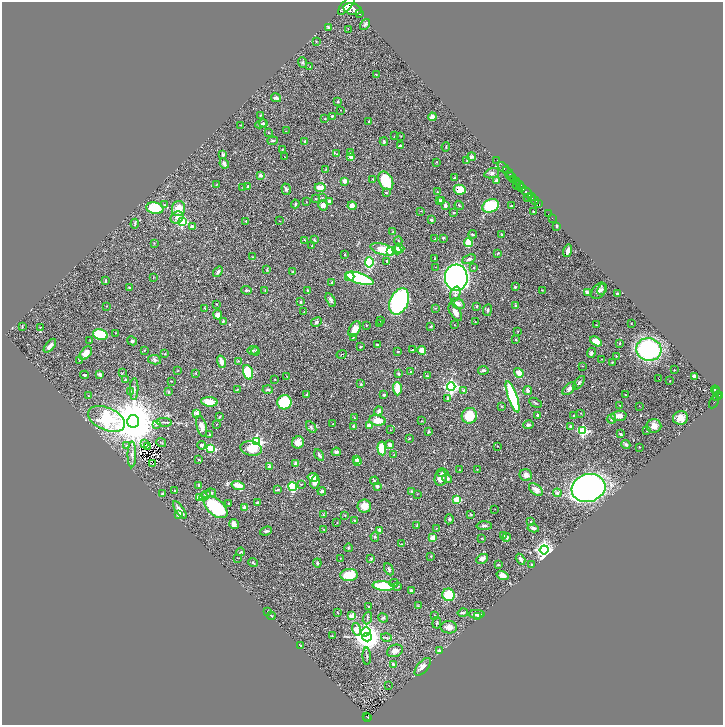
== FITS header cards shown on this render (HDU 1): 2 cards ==
NAXIS1  =                 1442
NAXIS2  =                 1446

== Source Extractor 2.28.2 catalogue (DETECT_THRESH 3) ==
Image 1442 x 1446 px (HDU 1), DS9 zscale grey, zoomed out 1/2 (1 PNG px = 2 x 2 image px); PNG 725 x 727 px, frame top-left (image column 2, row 1446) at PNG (2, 2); each listed source drawn as its Kron ellipse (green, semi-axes under 4 px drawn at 4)
Background 1.1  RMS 0.028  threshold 0.0842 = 3 sigma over >= 5 px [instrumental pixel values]
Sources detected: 460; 48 cannot appear on this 1/2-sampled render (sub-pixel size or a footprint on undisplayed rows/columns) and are neither listed nor drawn; the other 412 listed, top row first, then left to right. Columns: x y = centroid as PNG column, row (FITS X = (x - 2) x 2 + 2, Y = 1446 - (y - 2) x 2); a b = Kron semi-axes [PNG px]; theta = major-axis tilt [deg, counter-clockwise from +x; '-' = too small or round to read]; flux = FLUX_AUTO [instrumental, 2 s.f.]
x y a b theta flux
346 5 11 4 48 4600
353 9 9 5 -15 4700
359 14 2 1 - 87
365 24 6 3 53 8
328 27 4 3 - 8.6
348 29 2 2 - 1.8
316 41 2 2 - 2.6
302 62 5 4 - 8.4
310 67 2 2 - 1.8
376 75 3 2 - 2.8
276 98 5 3 - 14
337 101 3 2 - 2.9
341 110 2 1 - 1.6
260 115 3 2 - 3.4
332 116 3 3 - 5.7
432 117 4 4 - 26
325 118 2 2 - 3.2
369 121 2 2 - 3.7
263 123 4 3 - 6.1
261 124 6 2 24 5.8
241 125 3 2 - 2.5
286 131 2 2 - 2.2
269 133 4 3 - 4.9
394 136 3 2 - 1.8
401 136 3 2 - 1.6
273 141 5 3 - 7
305 141 2 2 - 4.6
384 141 4 3 - 7.3
400 146 3 2 - 14
446 147 5 2 - 5.3
282 149 2 2 - 3.2
351 153 3 3 - 10
337 154 2 2 - 2.1
223 155 3 3 - 8.7
284 156 2 1 - 1.3
351 157 3 3 - 24
471 157 4 3 - 17
497 160 2 1 - 25
467 161 3 2 - 3.9
436 162 2 2 - 2.2
224 163 5 4 - 14
503 167 6 4 -39 1500
326 169 3 2 - 2.6
508 172 6 2 -45 1200
492 173 7 4 17 14
261 175 3 2 - 31
511 177 5 2 - 340
455 178 2 2 - 6.8
373 179 3 3 - 4
513 179 3 2 - 350
345 181 3 3 - 44
386 181 10 6 -64 160
496 181 3 3 - 16
516 181 3 2 - 530
217 184 2 1 - 2.1
520 184 3 1 - 410
517 185 4 2 - 170
248 186 2 2 - 3.9
320 187 5 3 - 73
243 188 3 2 - 3
522 188 4 3 - 750
286 189 6 4 -72 13
460 190 6 5 - 110
437 192 3 2 - 3.1
386 193 3 2 - 4.3
527 193 6 3 -45 2200
322 197 4 3 - 3.3
528 197 2 1 - 79
532 197 3 1 - 280
316 199 2 2 - 3.8
439 200 3 2 - 12
442 200 2 2 - 21
534 200 5 2 - 1000
306 201 2 2 - 1.8
329 201 4 3 - 15
295 204 4 3 - 8.6
538 204 3 2 - 260
165 205 4 2 - 4.6
323 205 5 4 - 23
459 205 5 3 - 6
352 206 4 4 - 46
445 206 3 3 - 23
491 206 8 6 22 240
511 206 2 2 - 5.8
155 208 8 6 -11 210
178 209 7 6 - 79
421 211 2 2 - 2.1
533 211 2 2 - 3.4
454 213 3 2 - 3.7
548 214 2 1 - 17
177 217 7 5 38 29
552 218 2 1 - 15
431 220 3 2 - 16
246 221 2 2 - 5
279 221 2 1 - 1.6
182 222 3 3 - 400
135 224 5 2 - 6.8
557 226 4 3 - 5.1
192 227 4 3 - 17
393 232 3 3 - 3.2
473 234 4 2 - 5.7
502 235 4 2 - 2.3
443 238 2 2 - 6.4
435 239 3 2 - 2.3
305 240 3 2 - 2.2
314 240 3 2 - 6.8
398 241 4 2 - 3.7
154 243 3 2 - 3.3
468 243 4 3 - 160
312 246 3 2 - 3.2
399 248 5 4 - 30
383 249 12 5 -14 110
397 250 5 4 - 26
391 251 3 3 - 180
568 251 6 3 75 27
498 253 3 3 - 3.7
345 255 3 2 - 2.9
252 257 3 2 - 2.6
435 259 3 2 - 3.3
469 259 7 4 23 15
387 261 3 3 - 5.7
369 262 5 4 - 240
435 267 2 1 - 3.7
474 268 2 2 - 4.6
267 270 3 3 - 3.4
218 272 6 4 51 12
293 272 3 2 - 5
153 277 3 2 - 3.1
350 277 5 2 - 31
456 277 13 11 -86 3000
359 278 15 5 -17 550
106 281 3 2 - 4.9
331 283 4 2 - 3.7
129 287 3 2 - 6
515 287 2 2 - 15
602 289 6 4 64 10
246 290 5 3 - 6.9
542 290 3 2 - 3
265 291 4 2 - 3.4
308 291 3 2 - 7.6
599 291 9 6 52 22
587 292 2 2 - 51
617 293 3 2 - 7.7
455 294 7 4 71 16
331 300 7 3 -60 14
399 301 14 9 65 1300
301 302 3 2 - 5.3
216 304 3 2 - 2.6
458 304 7 5 -29 29
106 306 2 2 - 1.9
477 306 4 3 - 4.4
516 306 4 2 - 8.7
205 308 3 2 - 2.5
436 308 3 2 - 2.1
487 310 6 4 82 8.8
304 312 3 2 - 2.6
455 312 10 5 -57 32
218 315 5 4 - 27
223 321 3 3 - 5.1
381 321 3 2 - 3.5
316 322 6 4 30 11
475 322 2 2 - 2.2
631 323 2 1 - 2.5
380 324 2 2 - 2.3
366 325 2 1 - 2.3
454 325 2 1 - 2.3
596 325 3 2 - 1.6
22 326 3 2 - 3.1
431 326 3 2 - 8.4
41 327 2 1 - 26
355 329 8 5 59 51
518 332 3 2 - 1.7
115 333 2 2 - 2.4
100 334 7 5 -14 260
353 337 3 2 - 3.5
90 340 2 1 - 3.4
516 340 3 2 - 3.5
132 341 5 4 - 8.6
596 341 6 4 -29 59
620 343 3 2 - 3.9
377 344 3 2 - 5.5
50 346 8 3 50 25
360 347 4 2 - 3.3
649 349 13 11 -13 770
144 350 2 2 - 3.7
253 350 6 3 5 7
412 350 3 2 - 6.1
422 350 4 4 - 41
255 352 4 3 - 5.1
398 352 3 3 - 4.7
86 353 7 5 51 59
591 353 5 4 - 13
165 354 2 2 - 3.3
342 354 5 2 - 3.8
616 356 3 2 - 3
602 359 3 2 - 1.6
79 360 3 2 - 2.9
154 360 6 4 -11 16
238 361 4 2 - 5
221 362 6 3 -74 41
612 362 4 2 - 3.5
582 366 3 2 - 2.1
178 370 3 2 - 2.8
483 370 5 3 - 8.1
674 370 2 2 - 2.8
248 372 7 4 -71 180
410 372 2 2 - 7.6
122 373 3 2 - 2.9
196 373 3 2 - 2.6
519 373 5 3 - 55
399 374 3 3 - 10
84 375 4 3 - 7.8
100 375 3 3 - 17
427 376 3 2 - 4.2
695 376 4 2 - 28
287 377 3 2 - 2.5
275 379 3 2 - 2.1
659 379 2 1 - 1.5
125 380 3 3 - 4.3
171 381 2 2 - 2
670 381 2 1 - 2.3
579 383 8 4 52 12
361 384 2 2 - 6.6
451 387 4 4 - 1200
134 389 11 3 89 13
237 389 2 2 - 3.1
268 389 5 2 - 8.2
397 389 7 4 -89 81
569 389 8 4 41 15
464 390 4 3 - 7.1
528 390 4 3 - 18
715 390 4 2 - 270
131 391 3 2 - 3
169 392 4 3 - 4.6
717 392 3 2 - 210
307 394 4 3 - 5.6
384 395 3 2 - 8.7
625 395 3 2 - 2.2
88 396 2 1 - 2.5
717 396 5 4 - 780
720 396 3 2 - 480
513 397 16 4 -71 460
448 398 3 2 - 8
209 402 8 5 -6 69
284 402 7 7 - 240
714 402 7 2 59 100
535 403 7 3 -28 7.1
620 405 3 2 - 2.6
502 406 3 2 - 3.2
639 406 2 1 - 1.4
379 411 4 3 - 16
197 413 2 2 - 100
581 413 2 2 - 1.6
537 415 3 2 - 8.2
574 415 2 2 - 4.3
469 416 8 7 - 96
619 416 7 5 5 36
219 417 4 2 - 5.5
354 418 2 1 - 3
680 418 7 7 - 48
106 419 20 11 -23 510
611 419 5 4 - 11
377 420 8 5 -7 72
133 421 6 6 - 35000
422 421 3 2 - 2.2
164 422 8 3 -7 10
333 424 3 3 - 3.4
156 425 4 3 - 4.3
216 425 3 2 - 1.6
528 425 5 3 - 14
202 426 11 5 -75 33
369 426 4 4 - 41
571 426 3 3 - 13
654 426 7 7 - 37
311 427 6 3 -57 9
354 427 4 3 - 12
390 430 2 2 - 2.3
583 431 4 3 - 520
647 431 3 2 - 2.4
429 432 4 3 - 8.7
620 434 3 2 - 6.4
210 435 3 2 - 4.6
409 439 3 2 - 3.8
256 442 4 4 - 990
298 442 6 6 - 42
161 443 5 1 - 2.8
144 444 2 1 - 4.6
126 445 3 3 - 5.6
201 445 4 3 - 10
390 445 4 4 - 30
626 445 5 3 - 10
147 446 2 1 - 3
497 446 2 1 - 2.8
639 447 2 2 - 2.2
211 448 4 3 - 270
251 448 11 7 -12 73
382 448 7 4 -85 160
336 452 4 3 - 11
132 454 13 4 89 23
319 455 6 3 -60 11
394 455 2 2 - 5
357 459 4 3 - 15
199 460 3 2 - 3.7
358 462 3 3 - 29
153 463 3 1 - 2.2
296 464 4 3 - 23
269 466 2 2 - 33
477 469 3 2 - 2.3
459 470 3 2 - 2.2
443 473 6 2 -11 6.9
526 475 6 6 - 27
313 477 5 4 - 45
441 478 8 6 80 55
447 478 5 4 - 12
374 481 4 3 - 6.7
315 482 7 4 82 28
301 484 3 2 - 3
199 485 3 3 - 9.2
238 485 6 4 -16 75
377 486 3 3 - 11
293 487 4 4 - 270
588 488 17 13 15 2400
536 489 8 5 -40 34
277 490 3 2 - 6.1
175 491 2 2 - 3.5
322 491 4 3 - 15
411 491 4 3 - 4
211 493 5 4 - 10
557 493 4 4 - 13
163 494 3 3 - 12
417 494 2 1 - 2
205 496 6 4 31 12
199 497 3 2 - 110
457 500 3 3 - 220
257 502 4 3 - 6.6
228 503 3 2 - 3.1
364 506 7 6 - 61
216 507 14 8 -41 500
245 508 3 3 - 33
495 509 2 1 - 1.4
180 510 10 3 -55 33
179 515 3 3 - 22
323 515 3 3 - 5.5
345 515 2 2 - 3.1
471 515 3 3 - 4.4
449 519 5 3 - 8.6
355 520 3 3 - 6.4
531 521 3 3 - 3.9
337 523 2 2 - 2.4
234 524 5 4 - 24
417 526 3 2 - 4.1
484 526 7 3 1 11
533 528 5 2 - 18
323 529 3 2 - 3.6
436 529 3 2 - 3
380 530 3 3 - 13
266 531 6 3 20 9.3
504 536 2 2 - 26
375 537 5 4 - 5.8
433 538 3 3 - 66
481 538 3 2 - 2
506 538 4 4 - 9.4
402 544 3 2 - 2.1
348 548 4 3 - 4
544 550 4 4 - 2400
241 552 4 2 - 3.4
431 556 3 2 - 2.1
237 558 2 2 - 2.6
371 558 3 3 - 7.5
340 559 2 1 - 1.2
482 559 6 4 28 24
520 559 6 4 -59 18
253 563 5 3 - 7.3
317 563 4 4 - 10
498 565 4 2 - 3.4
532 565 3 3 - 6.1
389 569 6 3 -63 8.2
349 575 9 6 5 150
502 575 6 4 -19 25
394 583 4 3 - 4
383 586 11 4 -6 340
397 586 4 3 - 5.2
411 590 4 3 - 11
448 595 6 6 - 170
418 606 3 2 - 3
369 607 3 3 - 5.3
268 611 3 3 - 4.3
337 612 2 2 - 2.7
463 613 5 3 - 11
477 614 8 3 -1 20
434 615 2 2 - 2.5
271 616 4 2 - 6.7
352 616 3 2 - 130
478 617 3 2 - 2.9
367 618 6 2 71 6.7
383 618 5 3 - 8
437 623 6 3 86 6
449 627 8 6 -1 31
357 629 6 4 -72 120
366 632 5 4 - 610
332 636 3 2 - 2.3
367 637 5 4 - 7000
386 638 5 3 - 8.2
301 646 4 3 - 4.6
439 650 2 2 - 48
395 651 8 6 21 26
367 656 8 2 -88 7.9
393 664 2 2 - 16
423 667 10 5 49 32
389 685 2 1 - 1.3
366 716 2 1 - 47
368 717 3 2 - 110
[48 sub-pixel or undisplayed-footprint detections neither listed nor drawn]